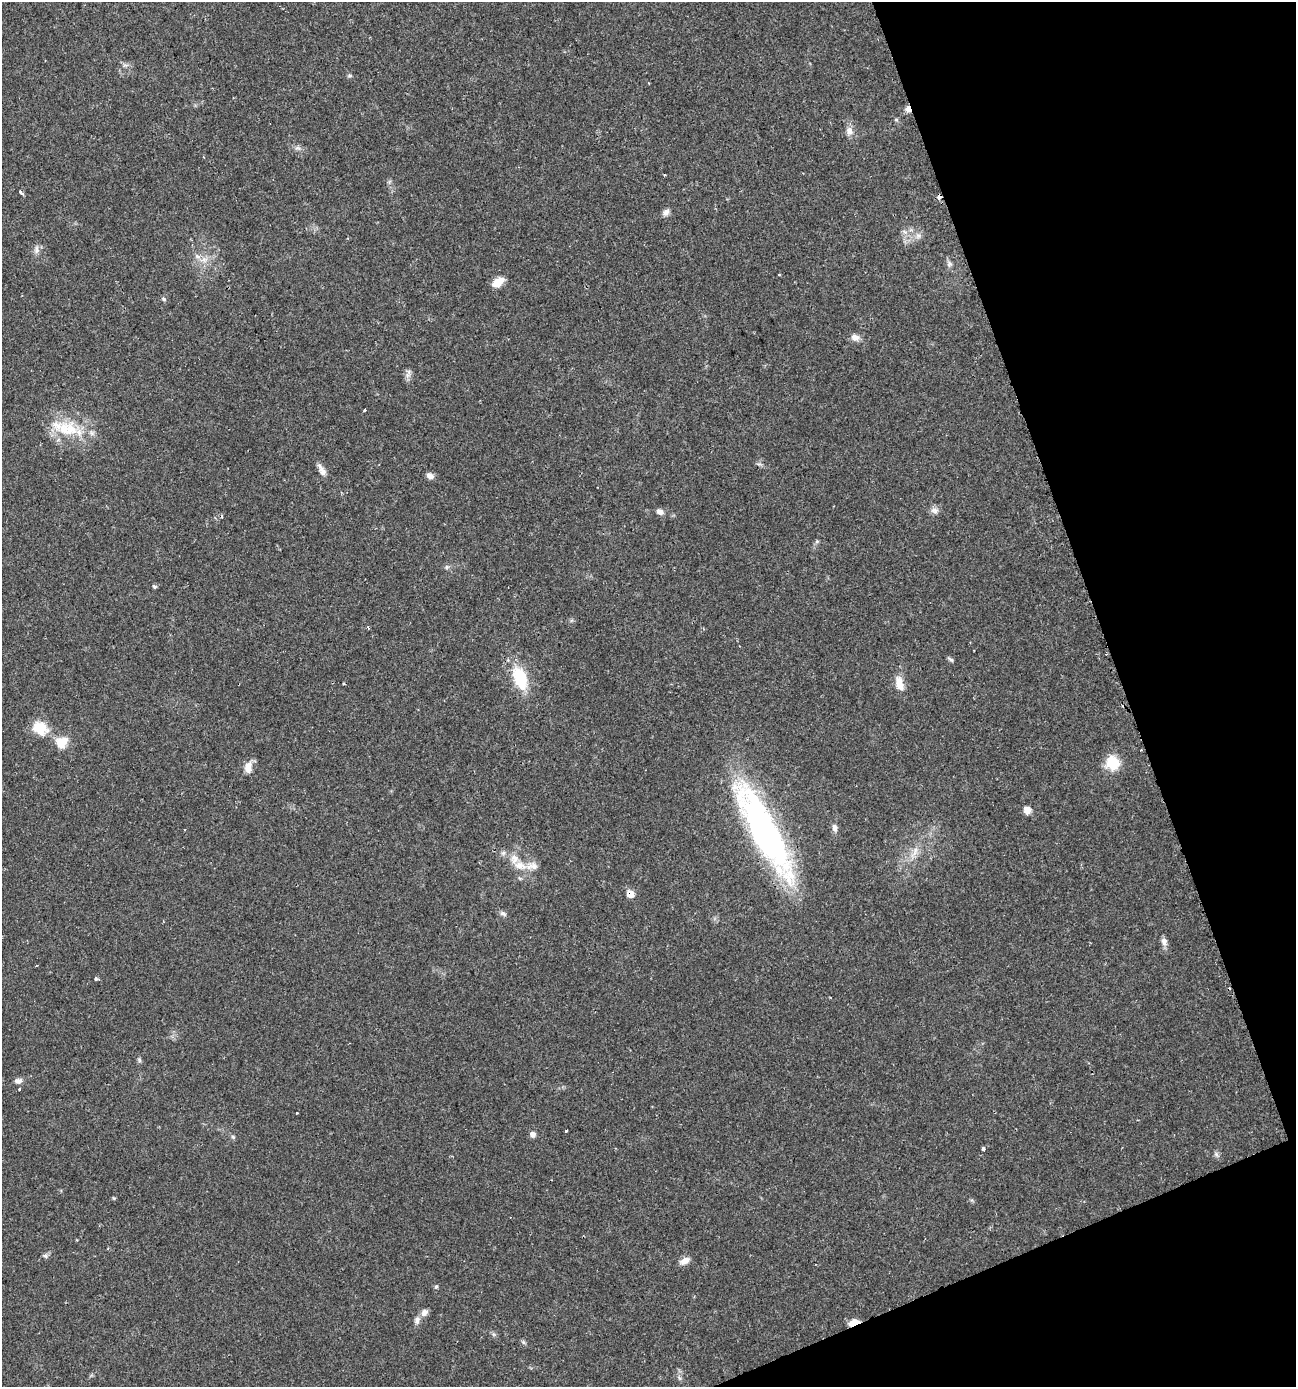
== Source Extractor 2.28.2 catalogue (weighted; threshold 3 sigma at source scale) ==
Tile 12 of 4 x 4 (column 4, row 3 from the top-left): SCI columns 4017-5310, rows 1386-2770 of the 5390 x 5540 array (HDU 1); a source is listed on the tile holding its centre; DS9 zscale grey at full resolution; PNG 1298 x 1389 px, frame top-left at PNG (2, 2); no overlay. Shown black and unused: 18% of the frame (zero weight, under 2 of 3 exposures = <1% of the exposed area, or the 3 px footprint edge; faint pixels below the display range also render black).
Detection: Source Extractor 2.28.2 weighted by HDU 2 'WHT'; one run over the whole footprint, this tile lists its part. Background 0.0336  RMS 0.0032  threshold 0.0146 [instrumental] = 3 sigma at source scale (4.5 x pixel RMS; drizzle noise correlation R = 1.50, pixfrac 1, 0.0396/0.0396 arcsec/px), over >= 5 px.
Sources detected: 66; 2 cosmic-ray / hot-pixel residue — not listed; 4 inside a brighter listed object's ellipse — not listed separately; the other 60 listed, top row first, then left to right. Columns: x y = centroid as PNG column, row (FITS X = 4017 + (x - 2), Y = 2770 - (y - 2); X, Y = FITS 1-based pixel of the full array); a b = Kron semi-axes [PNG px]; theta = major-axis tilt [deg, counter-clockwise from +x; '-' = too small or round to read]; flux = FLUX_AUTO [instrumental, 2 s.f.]
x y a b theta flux
908 109 7 6 - 2
896 120 6 4 -19 0.42
849 131 12 9 -78 2.1
298 148 10 4 -17 0.95
21 192 4 3 - 1.5
940 197 3 3 - 2.1
666 212 10 7 48 1.3
905 232 7 4 -18 0.73
918 236 7 7 - 1.1
36 250 12 6 86 1.4
204 260 8 7 - 1.8
949 264 8 6 -67 0.91
779 274 3 2 - 0.37
498 282 13 8 35 4.5
164 299 7 5 -28 0.57
855 337 12 8 -13 1.9
407 375 7 4 -72 0.99
365 410 3 3 - 1.8
64 429 25 19 88 9.8
323 471 15 7 -62 2
430 476 9 7 -25 1.5
934 510 11 8 -4 1.5
660 512 9 6 -29 1.5
447 567 6 5 - 0.67
154 586 3 3 - 1.9
368 628 5 3 - 0.3
951 659 9 4 -31 0.59
520 678 26 14 -70 14
899 683 20 10 -75 4.1
344 684 3 2 - 0.34
40 728 21 16 -30 7.2
61 742 17 14 34 4.9
1112 763 16 15 - 7.8
248 768 15 8 86 3
1027 810 6 6 - 4.1
835 828 10 6 -77 1.4
764 830 102 24 -62 110
915 852 18 7 63 2.8
503 853 6 6 - 0.79
520 866 19 10 -10 4.2
630 894 7 7 - 3.4
503 914 9 6 -28 0.93
1164 942 10 7 -78 1.6
96 979 3 3 - 1
139 1060 7 4 -88 0.54
18 1081 9 7 0 1.3
19 1089 3 3 - 0.55
296 1113 3 2 - 0.48
566 1131 3 3 - 1.8
533 1134 7 7 - 1.2
233 1137 6 4 -45 0.52
983 1149 4 3 - 2.4
1216 1154 6 5 - 0.71
45 1256 7 6 - 0.75
685 1261 13 7 29 2.2
436 1287 5 5 - 0.44
425 1312 9 7 47 1.6
417 1320 10 7 74 1.5
853 1322 13 6 19 2.7
523 1342 6 5 - 0.56
Overlapping masked pixels (flux is a lower limit): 5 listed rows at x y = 908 109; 940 197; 764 830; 630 894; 853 1322